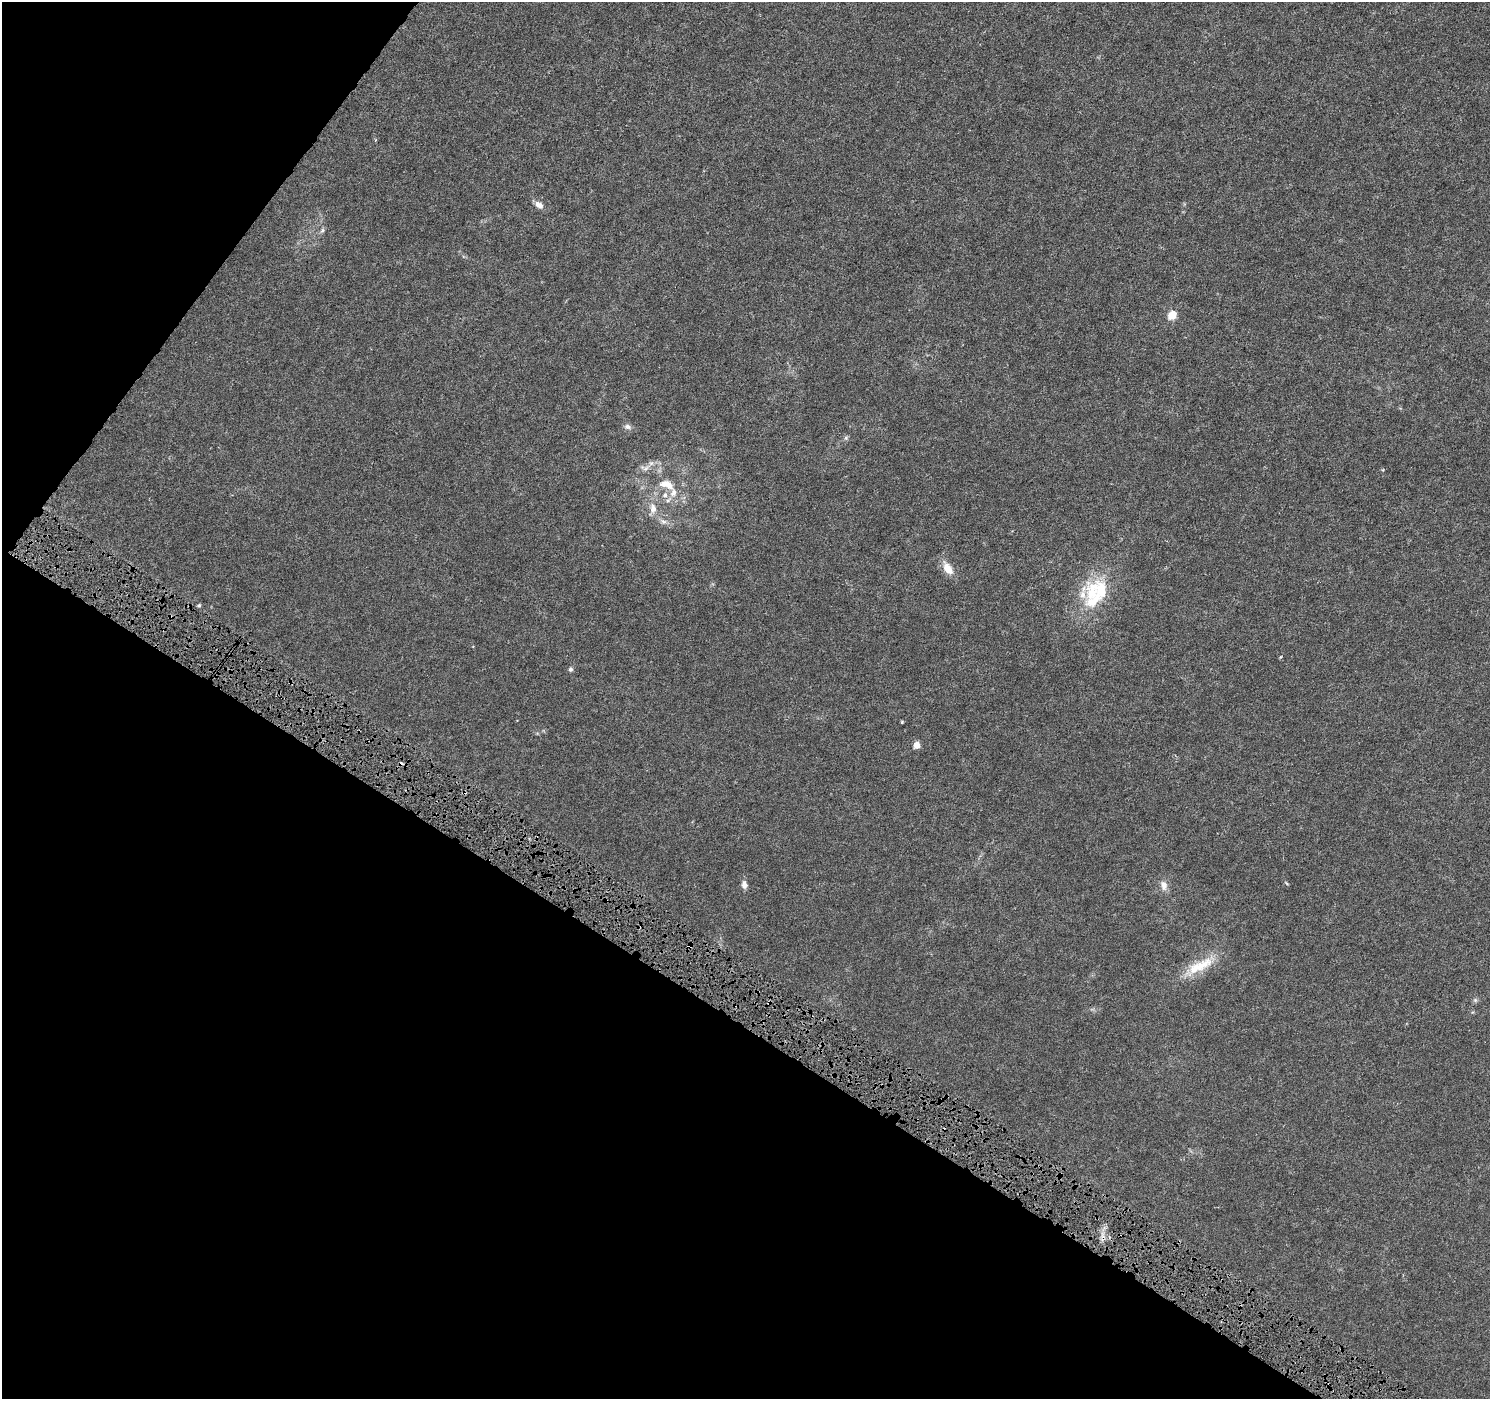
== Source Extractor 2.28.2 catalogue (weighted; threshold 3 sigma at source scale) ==
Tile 9 of 4 x 4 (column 1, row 3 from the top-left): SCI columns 1-1488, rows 1584-2980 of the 5958 x 6028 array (HDU 1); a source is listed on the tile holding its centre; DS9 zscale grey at full resolution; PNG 1492 x 1401 px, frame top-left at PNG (2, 2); no overlay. Shown black and unused: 33% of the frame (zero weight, under 4 of 8 exposures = <1% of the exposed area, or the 3 px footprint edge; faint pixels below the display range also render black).
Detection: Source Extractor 2.28.2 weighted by HDU 2 'WHT'; one run over the whole footprint, this tile lists its part. Background 0.00236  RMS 8.3e-04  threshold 0.0034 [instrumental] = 3 sigma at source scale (4.09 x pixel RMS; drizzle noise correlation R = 1.36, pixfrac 0.8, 0.0396/0.0396 arcsec/px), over >= 5 px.
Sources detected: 31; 1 cosmic-ray / hot-pixel residue — not listed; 6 inside a brighter listed object's ellipse — not listed separately; the other 24 listed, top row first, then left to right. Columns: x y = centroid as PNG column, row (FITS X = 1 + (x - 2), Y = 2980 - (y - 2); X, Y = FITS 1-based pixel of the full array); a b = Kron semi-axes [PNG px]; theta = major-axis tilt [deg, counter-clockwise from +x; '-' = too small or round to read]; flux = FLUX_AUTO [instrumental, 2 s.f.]
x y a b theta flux
539 205 12 7 -38 0.46
322 231 9 5 63 0.17
1172 315 5 5 - 2.5
627 427 9 7 -14 0.27
846 438 6 5 - 0.14
646 468 10 5 26 0.29
669 485 16 9 -60 0.74
665 495 8 7 - 0.35
653 508 16 10 -84 0.73
663 522 9 6 -24 0.29
948 568 16 9 -56 1
1092 592 35 19 79 3.3
199 605 4 4 - 0.13
170 616 4 4 - 0.1
570 669 6 5 - 0.17
902 722 4 3 - 0.075
916 745 5 5 - 1.3
465 792 5 4 - 0.13
1286 883 6 3 -53 0.083
744 885 9 6 -81 0.37
1164 885 14 9 -74 0.56
690 946 6 4 -88 0.13
1199 966 45 13 28 2.4
1475 1000 6 5 - 0.15
Overlapping masked pixels (flux is a lower limit): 3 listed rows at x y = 170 616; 465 792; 690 946